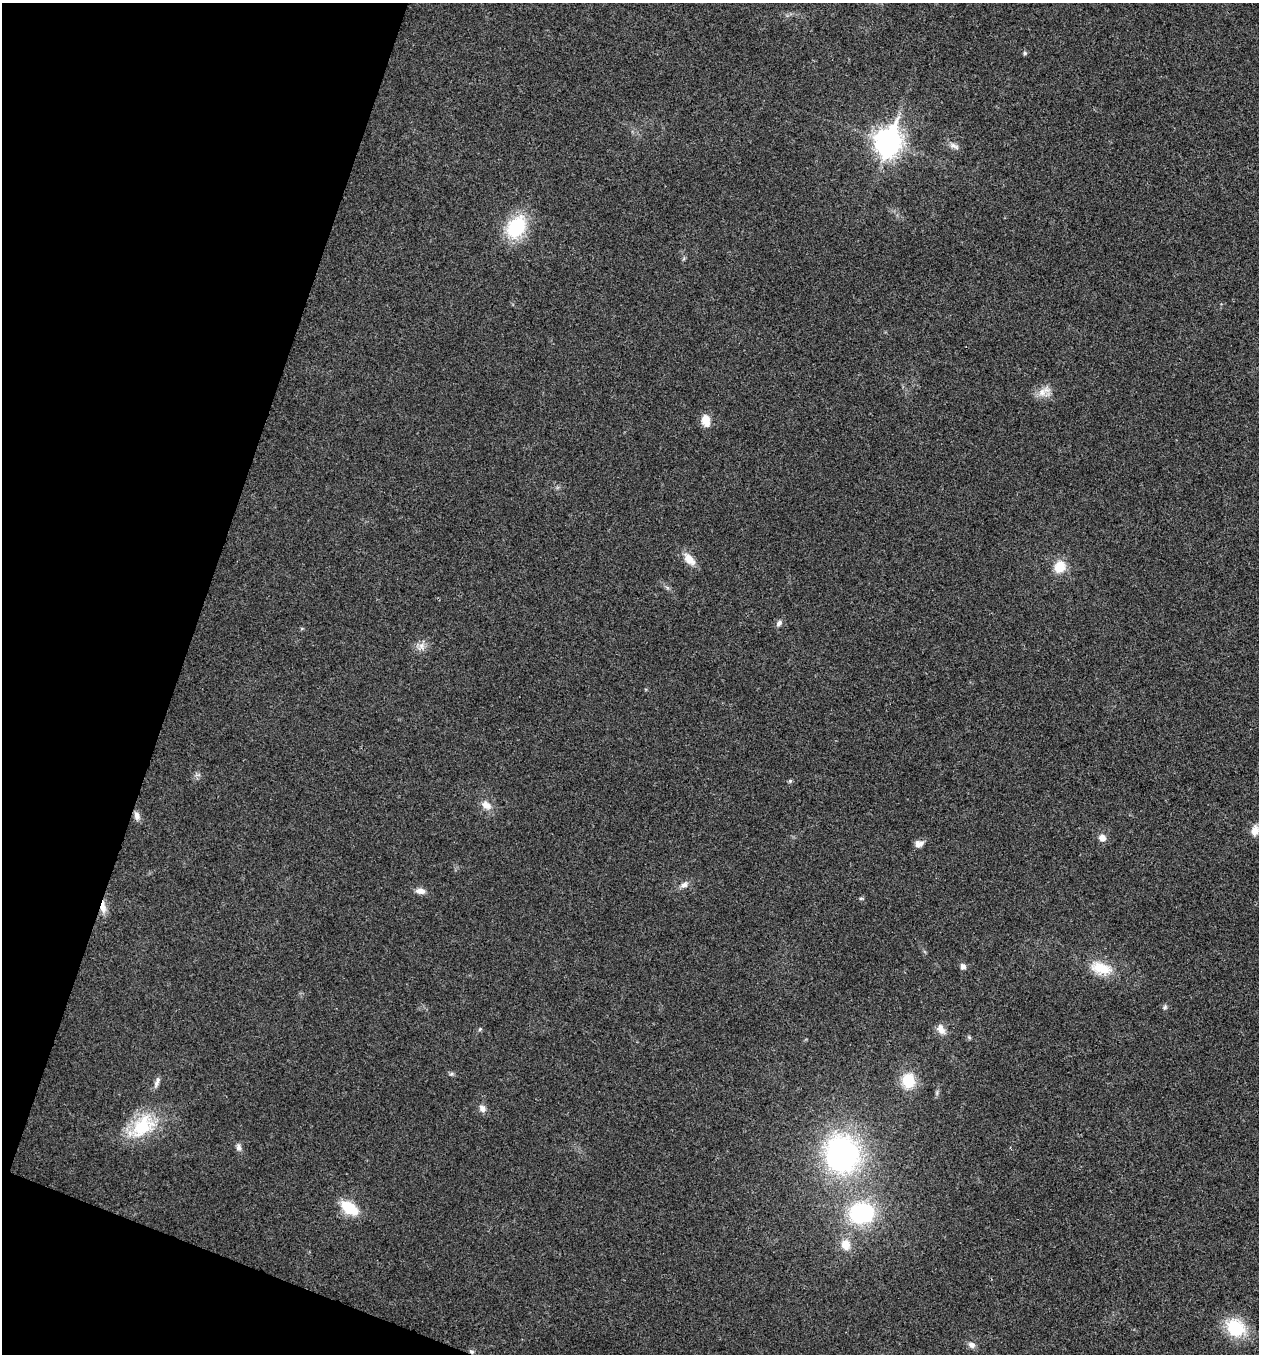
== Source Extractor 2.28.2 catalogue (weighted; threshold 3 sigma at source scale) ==
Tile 9 of 4 x 4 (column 1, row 3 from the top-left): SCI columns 136-1392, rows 1358-2709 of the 5430 x 5416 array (HDU 1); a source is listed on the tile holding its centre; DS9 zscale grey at full resolution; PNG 1261 x 1356 px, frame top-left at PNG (2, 3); no overlay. Shown black and unused: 17% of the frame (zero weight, under 3 of 4 exposures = <1% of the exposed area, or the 3 px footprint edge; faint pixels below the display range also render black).
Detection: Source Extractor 2.28.2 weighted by HDU 2 'WHT'; one run over the whole footprint, this tile lists its part. Background 0.0236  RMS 0.0054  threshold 0.0242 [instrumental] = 3 sigma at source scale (4.5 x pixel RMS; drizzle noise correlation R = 1.50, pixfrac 1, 0.05/0.05 arcsec/px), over >= 5 px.
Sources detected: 39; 1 inside a brighter object's white glare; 1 cosmic-ray / hot-pixel residue — not listed; the other 37 listed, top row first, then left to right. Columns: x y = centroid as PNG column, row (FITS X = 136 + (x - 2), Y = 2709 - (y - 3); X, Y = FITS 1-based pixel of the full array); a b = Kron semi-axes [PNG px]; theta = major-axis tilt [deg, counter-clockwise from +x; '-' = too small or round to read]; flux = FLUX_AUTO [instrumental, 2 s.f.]
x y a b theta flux
1025 53 5 4 - 0.92
888 142 11 9 70 530
954 146 15 6 -25 2.5
516 227 21 15 62 36
1042 392 14 10 36 5
706 420 14 9 -76 6.3
689 559 19 10 -47 5.9
1060 567 12 11 - 11
779 623 8 6 56 1.9
421 646 10 7 -79 2.8
790 781 6 5 - 0.73
486 805 14 9 -34 4.6
137 816 11 7 -71 2.7
1255 830 12 8 88 4.7
1102 838 8 8 - 3.2
919 844 11 8 18 2.9
684 885 9 7 15 2.3
420 891 12 7 -7 3.1
861 898 6 4 1 0.68
103 908 17 7 -86 4.5
963 967 7 6 - 2.1
1101 968 30 15 -15 13
1165 1007 6 5 - 0.97
480 1029 6 3 71 0.65
941 1029 15 9 -56 4.2
451 1074 7 4 18 0.87
908 1081 15 12 -85 16
157 1082 16 5 68 2.3
482 1108 9 7 -58 2.7
142 1126 41 23 43 28
238 1147 10 7 -79 1.9
842 1153 35 30 -61 120
349 1208 15 9 -34 20
861 1213 25 21 8 51
846 1245 11 9 -76 6.8
1235 1328 19 15 -36 26
971 1345 10 7 -29 2.4
Overlapping masked pixels (flux is a lower limit): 1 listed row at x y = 103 908